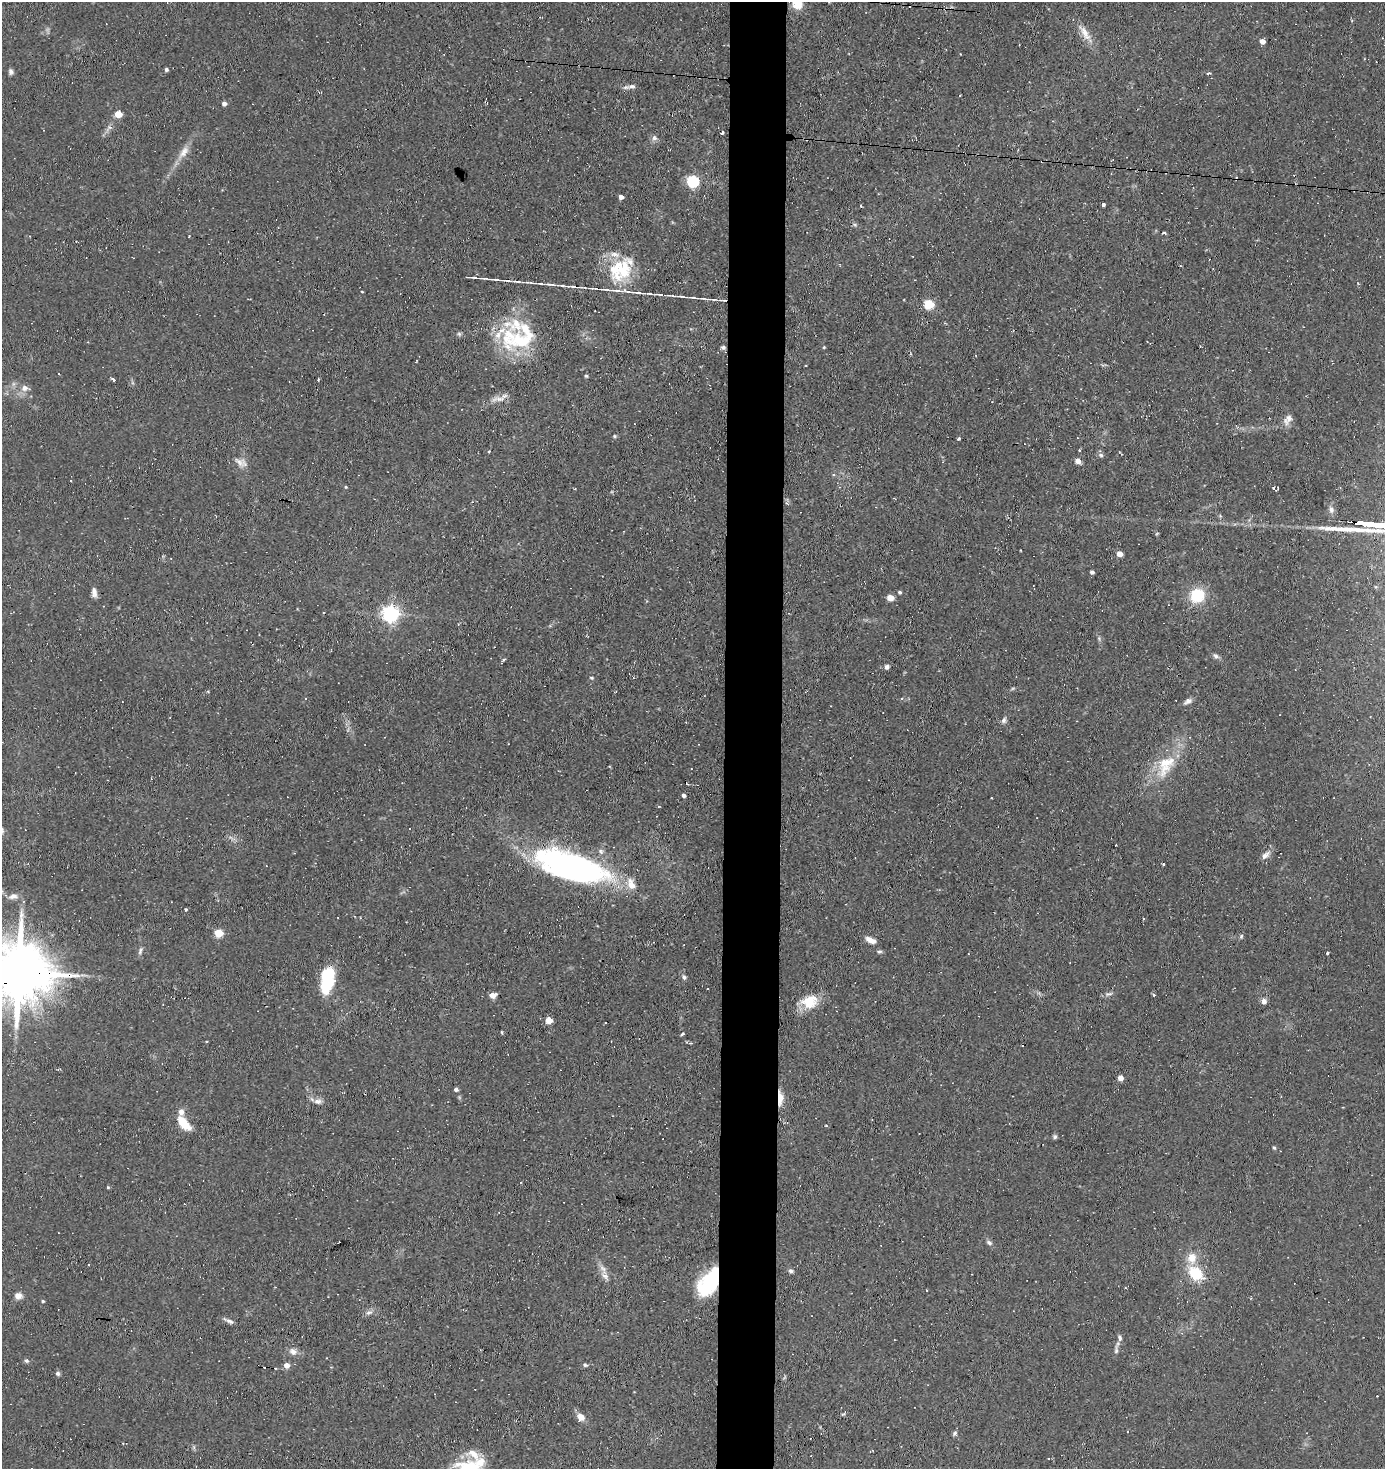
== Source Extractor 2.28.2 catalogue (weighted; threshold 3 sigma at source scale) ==
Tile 5 of 3 x 3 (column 2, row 2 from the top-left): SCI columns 1484-2866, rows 1469-2935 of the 4431 x 4403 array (HDU 1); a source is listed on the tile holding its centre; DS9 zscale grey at full resolution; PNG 1387 x 1471 px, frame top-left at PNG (2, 2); no overlay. Shown black and unused: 4% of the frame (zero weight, under 2 of 3 exposures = <1% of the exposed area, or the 3 px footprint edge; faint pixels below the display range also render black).
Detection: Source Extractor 2.28.2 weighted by HDU 2 'WHT'; one run over the whole footprint, this tile lists its part. Background 0.154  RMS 0.0067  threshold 0.03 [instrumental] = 3 sigma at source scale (4.5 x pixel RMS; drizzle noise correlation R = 1.50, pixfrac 1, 0.05/0.05 arcsec/px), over >= 5 px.
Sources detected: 145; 1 too faint to see at this stretch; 2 inside a brighter object's white glare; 17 cosmic-ray / hot-pixel residue — not listed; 13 inside a brighter listed object's ellipse — not listed separately; the other 112 listed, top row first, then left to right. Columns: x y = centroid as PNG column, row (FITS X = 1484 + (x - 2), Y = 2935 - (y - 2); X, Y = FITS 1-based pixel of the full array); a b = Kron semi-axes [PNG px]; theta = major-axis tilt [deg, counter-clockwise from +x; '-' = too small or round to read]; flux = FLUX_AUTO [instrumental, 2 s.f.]
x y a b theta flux
797 4 12 11 - 10
1085 32 24 9 -52 8.4
1262 41 5 4 - 4.4
166 69 4 4 - 1.4
11 72 7 5 -85 1.9
1208 73 4 2 - 2.3
632 86 13 6 2 2.8
959 96 3 2 - 0.56
224 103 5 4 - 2.9
118 114 5 5 - 13
109 128 11 6 52 2.8
722 132 3 3 - 3.5
654 138 8 7 - 2.2
183 152 22 10 53 7.9
693 181 6 6 - 88
621 197 4 4 - 2.8
1103 205 5 3 - 2
855 225 7 5 -18 1.2
1164 233 5 3 - 1.2
622 270 40 19 -22 30
617 291 6 3 -20 1.3
362 292 3 2 - 0.49
929 304 5 5 - 41
459 334 6 5 - 1.3
522 340 49 22 21 41
723 347 7 4 0 1.4
824 347 4 4 - 0.62
586 376 4 4 - 0.92
318 379 3 2 - 1.5
113 380 3 3 - 1.8
24 388 10 8 21 4
499 399 24 8 5 5.6
1287 420 17 8 64 5
614 436 5 4 - 0.87
958 439 6 3 44 0.99
489 451 3 3 - 0.69
1101 455 8 6 -17 1.6
1078 461 7 6 - 3.2
241 462 20 10 -26 5.5
833 475 5 3 - 0.66
70 481 3 2 - 0.81
346 487 4 4 - 0.66
1120 554 5 4 - 6.3
1092 572 4 4 - 2
94 592 13 6 -83 3.4
900 592 4 4 - 1.2
1197 595 13 13 - 26
890 598 5 4 - 9.8
390 614 6 6 - 260
1099 638 7 5 -79 1.4
1216 656 9 6 -21 2
887 667 7 5 47 2.1
591 678 6 4 -5 0.9
1188 701 12 7 30 2.8
1004 720 9 6 66 2.2
1166 765 37 22 56 30
684 795 4 4 - 2.1
991 798 2 2 - 0.61
2 830 9 5 -80 1.5
1265 855 12 7 36 3.8
1163 864 3 3 - 0.75
576 870 75 31 -10 160
13 896 14 8 7 4.3
186 909 4 3 - 0.71
219 933 5 5 - 25
1241 936 6 5 - 1.2
870 940 11 6 -27 5.4
140 951 11 5 69 2
879 952 7 4 4 1.2
1327 953 3 3 - 0.81
20 973 28 15 -6 6500
684 977 6 5 - 1.7
326 983 26 13 68 31
1109 994 12 5 10 2.1
493 995 7 5 5 4.3
809 1001 20 16 16 17
1264 1001 6 5 - 3.5
549 1020 4 4 - 13
501 1032 5 3 - 0.67
682 1034 4 3 - 3.1
1120 1078 4 4 - 6
456 1090 5 4 - 1.8
780 1098 12 5 -89 13
318 1101 11 8 2 3.8
181 1112 7 6 - 3.9
183 1123 13 6 -49 21
1055 1137 6 5 - 1.3
1274 1148 5 4 - 0.91
108 1187 4 4 - 0.72
989 1243 9 6 -33 1.9
1192 1258 15 12 88 9.5
603 1270 18 8 -69 4.9
791 1271 7 6 - 1.6
1196 1273 17 12 -38 23
709 1282 32 17 58 44
927 1290 2 2 - 0.58
18 1296 8 7 - 4.7
43 1301 4 3 - 0.86
368 1312 10 6 22 2.6
229 1321 14 5 -23 2.5
1120 1338 11 5 -80 2.3
1116 1350 15 5 84 2.3
293 1352 11 9 -9 4
26 1361 6 5 - 1.3
286 1365 5 5 - 5
585 1365 6 5 - 1.2
58 1373 6 6 - 1.5
1377 1396 2 2 - 0.38
843 1414 8 3 39 0.83
581 1417 10 7 -44 5.5
955 1433 7 5 46 1.4
468 1467 40 23 14 38
Overlapping masked pixels (flux is a lower limit): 5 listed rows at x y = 797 4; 522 340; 20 973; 780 1098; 709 1282
Isophote crosses this tile's border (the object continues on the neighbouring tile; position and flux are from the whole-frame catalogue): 4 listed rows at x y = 797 4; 2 830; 20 973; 468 1467